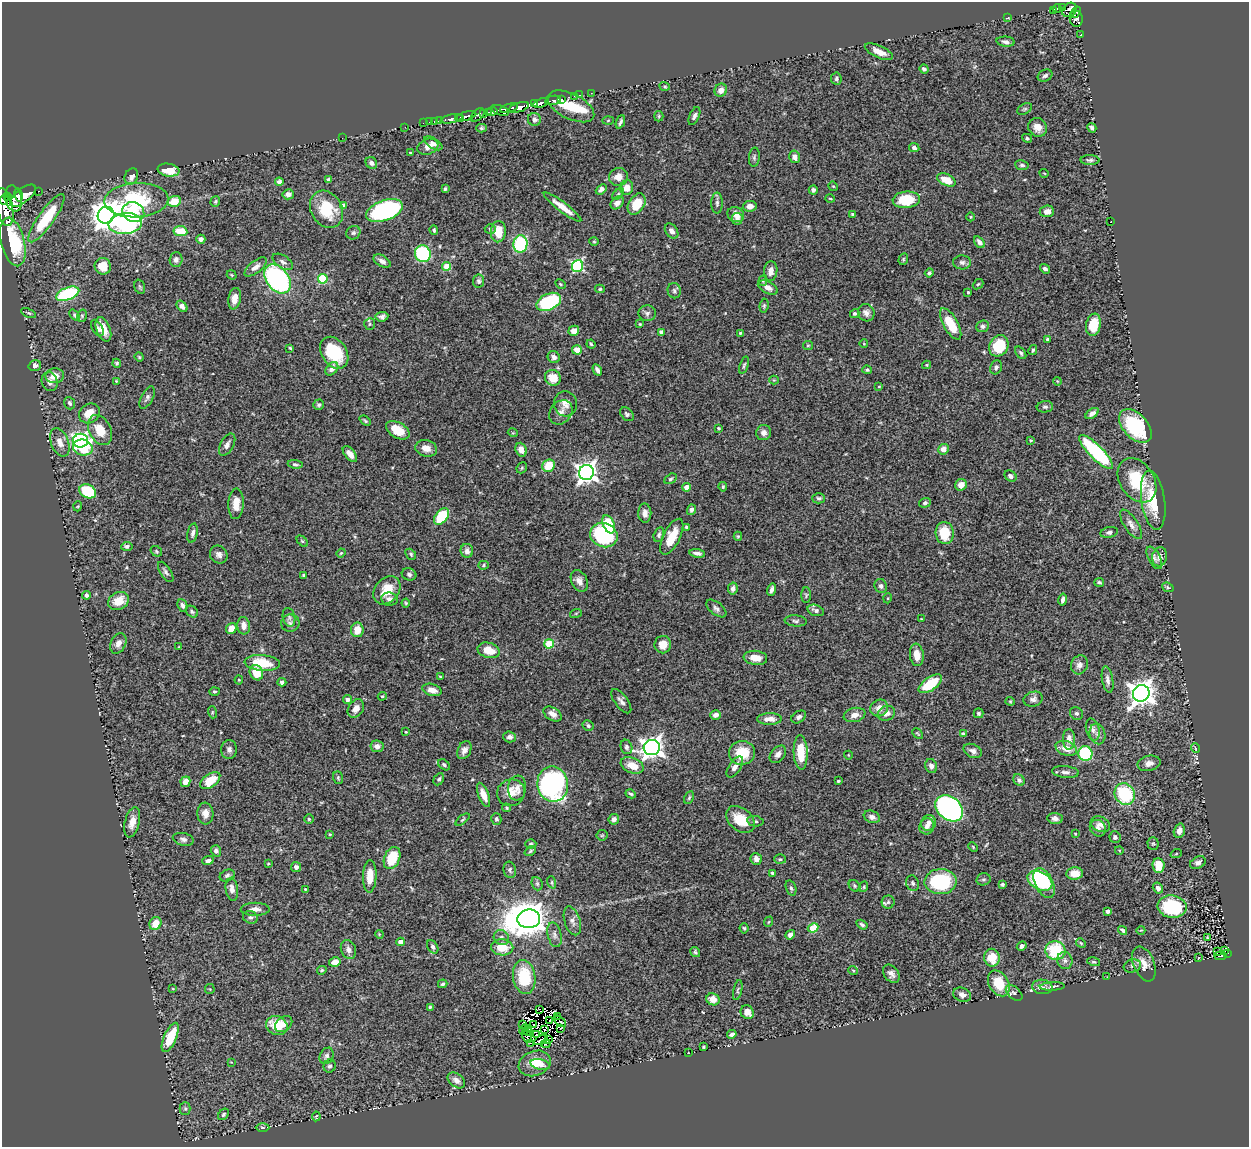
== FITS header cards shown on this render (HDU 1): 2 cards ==
NAXIS1  =                 1247
NAXIS2  =                 1145

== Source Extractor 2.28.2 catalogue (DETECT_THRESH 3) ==
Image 1247 x 1145 px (HDU 1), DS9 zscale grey, 1 PNG px = 1 image px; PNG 1251 x 1149 px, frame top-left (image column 1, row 1145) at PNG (2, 2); each listed source drawn as its Kron ellipse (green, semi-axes under 4 px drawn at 4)
Background 0.559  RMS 0.034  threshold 0.102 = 3 sigma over >= 5 px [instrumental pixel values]
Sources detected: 513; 9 with non-positive FLUX_AUTO (blend fragments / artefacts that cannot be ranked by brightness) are neither listed nor drawn; of the other 504, the 500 brightest by FLUX_AUTO listed and drawn (4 fainter detections omitted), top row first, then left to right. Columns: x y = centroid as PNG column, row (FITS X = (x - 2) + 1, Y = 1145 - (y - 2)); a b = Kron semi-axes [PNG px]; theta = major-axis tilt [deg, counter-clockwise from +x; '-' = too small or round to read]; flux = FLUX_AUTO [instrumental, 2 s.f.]
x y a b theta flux
1063 7 3 3 - 45
1057 9 4 3 - 62
1069 10 8 6 41 320
1054 11 4 3 - 47
1075 12 6 4 52 60
1008 18 4 2 - 1.4
1076 19 8 6 -81 89
1081 34 3 2 - 2.8
1006 42 9 5 -6 7.1
879 52 15 6 -24 24
924 69 5 4 - 5.3
1045 76 8 5 25 5.7
836 79 6 5 - 4.8
665 86 5 4 - 3
721 90 6 6 - 16
591 93 3 2 - 4.7
580 95 3 2 - 17
574 96 3 2 - 20
561 99 3 2 - 45
553 100 8 3 12 130
541 103 8 4 18 780
535 104 4 3 - 1500
571 106 25 12 -26 160
519 107 10 4 17 1100
509 108 9 3 16 340
1025 109 8 5 27 4.1
500 110 9 4 -21 250
492 111 5 3 - 140
488 112 3 2 - 110
484 114 4 3 - 110
478 115 8 5 40 130
466 116 11 3 15 640
659 116 5 4 - 3.3
694 116 9 5 66 6.6
461 118 3 2 - 280
452 119 11 3 12 420
534 119 6 6 - 8
608 120 5 3 - 2.4
434 121 3 2 - 21
439 121 3 3 - 48
429 122 2 2 - 12
620 122 7 3 68 5.5
423 123 2 2 - 9.2
405 127 2 2 - 7.2
1037 127 10 8 -48 22
481 128 5 4 - 3.8
1092 128 5 4 - 4.9
342 138 2 2 - 33
1027 138 5 4 - 3.7
433 143 10 5 -32 8.1
428 147 11 7 19 16
914 148 5 4 - 6.2
410 153 3 2 - 2.2
754 157 9 5 85 4.5
795 157 6 5 - 11
1090 160 9 5 -1 5.4
371 163 6 5 - 7.1
1022 165 7 5 -9 4.9
169 170 11 6 -9 44
1044 173 4 3 - 1.8
131 177 8 6 69 12
619 177 9 9 - 21
329 180 4 4 - 6.7
946 180 10 5 -24 36
279 182 4 4 - 12
833 186 5 4 - 2.3
627 188 7 6 - 22
445 189 4 3 - 3.9
601 189 6 4 42 8.8
813 190 4 4 - 5.7
38 191 3 2 - 25
288 194 5 5 - 12
618 194 7 4 45 3.6
18 195 6 3 -78 530
8 196 3 2 - 240
23 196 15 7 38 1600
13 198 13 8 -79 780
830 198 4 3 - 1.9
4 199 5 4 - 340
136 200 32 17 3 190
906 200 13 8 5 76
174 201 7 5 16 44
215 201 5 5 - 3.4
617 203 7 5 43 11
717 203 10 5 -90 6.7
637 204 11 7 58 56
344 206 4 4 - 17
750 206 7 5 9 11
5 207 19 8 -78 1900
562 207 23 5 -37 29
326 209 20 15 -60 84
384 211 19 10 20 440
1047 211 7 6 - 14
133 212 11 9 -24 84
736 214 8 7 - 15
853 214 4 3 - 6.5
106 215 8 8 - 3300
971 217 4 3 - 1.9
46 218 29 8 54 130
737 219 6 5 - 7.7
1111 222 3 2 - 2.3
125 224 17 10 5 320
490 229 5 4 - 3.9
434 230 5 4 - 3.5
180 231 7 5 -8 56
672 231 8 5 -53 10
498 232 10 7 85 39
353 233 7 6 - 5
201 239 4 4 - 9
594 241 4 4 - 2.5
13 242 25 11 -76 160
979 242 6 4 -54 10
520 244 8 7 - 150
423 254 8 8 - 210
176 259 7 6 - 8.6
903 259 6 4 71 3.1
382 261 9 5 -29 11
283 262 11 6 -33 8.9
962 262 9 7 -2 7.7
103 266 8 8 - 40
447 266 4 4 - 51
577 266 6 5 - 300
256 267 13 6 39 14
1045 269 5 4 - 6.9
771 271 10 6 82 14
929 273 4 4 - 4
232 275 5 4 - 2.6
277 279 16 11 -52 450
323 279 5 5 - 140
763 280 5 4 - 3.8
479 281 7 5 81 4.8
560 284 6 4 -29 3
978 284 6 4 41 3.2
140 287 7 5 -72 3.6
768 287 11 6 -26 13
600 289 5 4 - 3.3
674 291 8 6 -77 5.5
968 292 3 3 - 2.7
68 294 12 6 21 190
235 299 11 6 80 26
549 302 13 8 25 200
182 306 6 4 -50 8
764 306 7 4 83 3.8
28 313 8 4 -24 3.9
647 313 8 8 - 7.7
866 313 9 8 - 10
855 314 5 4 - 4.3
74 315 6 4 -53 4
82 316 6 5 - 3.6
382 317 6 4 6 6.6
370 324 6 5 - 3.8
640 324 4 3 - 2.1
951 324 17 7 -60 64
1093 325 11 7 79 52
983 326 6 5 - 5.3
97 328 9 5 -59 7.2
103 329 13 7 -69 27
574 331 5 5 - 19
661 332 4 4 - 8.1
740 333 4 4 - 2.7
1048 340 4 4 - 6.8
591 344 4 3 - 2.5
864 344 4 3 - 1.5
808 345 5 4 - 2.9
999 346 11 9 58 95
290 348 4 3 - 2.6
577 350 5 4 - 23
1033 350 5 3 - 3.9
334 353 17 12 -56 110
1021 353 7 4 -53 4.2
139 357 4 3 - 2.5
554 357 6 5 - 9.8
117 363 4 4 - 3.6
35 365 6 5 - 7.6
744 365 9 4 72 3.9
927 365 4 4 - 2.3
996 367 7 5 67 6.7
332 369 7 5 48 10
597 370 6 3 -60 6.7
867 370 5 4 - 3.5
55 376 9 7 4 26
553 378 8 7 - 39
774 380 4 4 - 2.4
116 381 4 3 - 1.8
1057 381 4 3 - 1.9
50 382 9 7 -71 12
879 386 4 2 - 1.6
147 397 12 6 63 7
70 403 6 5 - 5.3
565 404 12 11 - 17
319 405 5 5 - 4.2
1045 407 8 5 7 5.4
561 412 13 10 50 16
89 413 11 9 38 32
627 414 8 5 -45 5.4
1092 414 7 4 35 11
365 421 6 4 -40 3.5
1135 426 20 12 -47 180
718 428 3 3 - 2.8
100 430 16 11 -63 42
398 430 13 7 -30 40
513 433 5 3 - 1.9
764 433 7 7 - 9.7
1031 440 4 4 - 2.7
80 441 8 7 - 550
60 442 15 8 -68 19
227 445 12 6 61 9.9
83 448 10 8 -16 64
426 448 11 8 -16 20
943 449 5 5 - 16
521 450 7 5 -70 18
1096 452 23 7 -45 250
350 454 9 5 -51 20
295 464 7 3 -8 3.9
549 466 6 6 - 52
522 468 6 4 47 2.9
586 472 7 7 - 1400
1010 476 6 5 - 8
670 479 7 4 32 4
1137 480 24 17 -57 95
961 485 6 5 - 18
687 487 4 4 - 31
723 487 5 3 - 3
88 491 9 6 -30 110
819 498 6 5 - 4.8
1153 500 30 11 -82 86
925 503 6 4 20 5.5
236 504 15 7 87 27
78 506 5 3 - 1.9
691 510 5 4 - 7.1
645 513 9 6 -88 12
441 516 9 6 51 96
609 524 9 5 -66 81
1131 524 17 7 -56 14
687 527 4 3 - 3.5
1109 532 9 5 11 6.4
193 533 10 5 78 7.9
945 533 11 9 -87 59
604 535 14 12 -22 250
659 535 7 5 74 5.6
738 536 4 4 - 2.9
672 537 19 8 64 44
302 541 7 4 -45 3.7
127 546 5 4 - 5.2
156 551 6 5 - 3.5
467 551 7 6 - 11
341 553 4 3 - 2.6
697 553 8 3 -8 7.8
219 554 9 8 - 10
411 554 6 4 -48 4
1160 557 9 7 79 11
1154 558 12 6 -63 7.4
484 565 5 4 - 3
166 572 11 5 -57 6.9
409 574 7 6 - 6
304 575 3 3 - 3.4
579 581 11 8 -63 15
1099 582 5 3 - 4.1
881 586 7 6 - 7.8
1168 587 6 4 -23 3.7
733 588 6 5 - 8.3
387 590 15 11 49 50
772 590 6 3 74 7.9
86 595 4 4 - 5.4
806 595 8 5 89 3.8
888 598 5 3 - 2
389 599 8 6 -9 8.5
1063 600 6 3 79 7
118 601 11 8 25 33
406 603 4 4 - 2.5
182 605 6 4 -65 7.5
716 608 12 6 -39 7.9
816 610 8 5 -18 8.9
192 612 7 5 -43 4.4
576 613 6 4 19 2.5
289 617 9 6 -78 7.1
921 619 3 2 - 1.6
796 621 11 5 -5 5.9
290 623 9 8 - 8.4
244 626 9 6 -84 17
231 628 6 5 - 24
357 630 7 6 - 29
118 643 11 7 65 14
549 644 5 4 - 93
663 645 8 8 - 25
179 647 2 2 - 1.7
489 650 11 7 -16 39
917 655 11 7 -83 26
755 658 12 7 -6 23
262 663 18 8 -5 71
1079 665 9 8 - 12
256 673 8 6 -62 46
440 677 3 2 - 1.9
239 680 4 4 - 2.1
1108 680 13 5 -80 10
282 682 4 4 - 7
930 684 13 6 35 80
432 690 10 6 -16 16
214 692 5 4 - 3.3
1141 693 8 8 - 2300
382 696 4 3 - 2.7
1033 699 10 7 17 8.5
347 700 4 4 - 6.9
621 701 14 6 -53 11
1010 701 4 4 - 2.4
356 708 10 7 56 16
879 708 9 8 - 18
212 712 6 4 -73 2.9
886 713 9 7 21 13
978 713 5 5 - 4
1076 713 7 6 - 5.3
552 714 10 6 -32 15
715 715 5 4 - 11
854 715 11 7 12 16
799 717 8 5 34 6.4
769 719 12 6 1 16
588 726 6 5 - 5.2
1093 729 11 6 -73 10
406 732 3 3 - 1.9
918 734 6 3 -45 2.3
963 734 4 4 - 6.1
1097 734 10 7 -75 11
510 737 6 5 - 8.4
1069 739 10 6 89 16
377 746 6 6 - 12
626 747 7 5 -71 6
652 747 8 7 - 1600
1066 748 11 7 -19 25
1195 748 5 3 - 2.2
229 749 9 8 - 8.2
464 750 9 6 65 12
973 751 9 6 -26 9.8
801 752 17 7 -88 61
742 753 13 12 - 56
1085 753 7 7 - 180
778 754 10 6 49 11
848 755 4 3 - 1.6
1149 763 11 7 13 14
444 765 7 4 -39 4
632 765 12 7 -22 33
931 766 7 6 - 11
735 767 12 6 56 14
1065 772 13 6 -5 9.4
338 778 6 5 - 3.6
439 779 6 4 61 4.4
1019 780 6 5 - 5.4
210 781 11 6 36 46
838 781 3 3 - 3.1
185 782 5 4 - 15
553 784 18 15 -80 550
517 788 12 9 83 13
511 793 14 13 - 31
631 794 5 3 - 3.8
1125 794 11 10 - 140
483 795 13 5 -69 21
689 798 7 4 64 3.8
506 808 4 4 - 2.7
949 808 15 11 -40 770
205 813 11 8 -85 18
872 817 8 6 -21 9.5
1055 818 7 5 -6 9.5
309 819 5 5 - 3.5
496 819 6 5 - 5.2
614 819 5 5 - 9.9
740 819 16 11 -40 51
462 820 8 3 40 3.3
755 821 8 5 -9 5.1
132 822 15 7 76 21
928 823 8 7 - 12
1100 824 10 7 -24 11
927 826 8 7 - 11
1098 828 9 7 -50 9.8
1179 831 7 5 73 13
330 834 3 3 - 1.9
1075 834 3 2 - 2.2
602 835 6 5 - 3
1115 837 6 5 - 6.8
183 839 10 6 -13 8
531 844 5 4 - 3.1
1153 844 6 5 - 3.7
973 847 5 3 - 2.1
1119 850 4 3 - 1.6
216 851 6 5 - 6.7
530 851 6 4 37 3.3
1176 854 6 3 19 1.9
392 858 11 7 67 76
756 859 6 5 - 13
780 859 6 5 - 3.7
208 861 6 4 19 7.9
268 863 3 2 - 1.7
1198 863 8 5 28 8.6
1158 866 7 6 - 38
296 867 5 5 - 8
510 870 8 6 -78 5.2
772 873 3 3 - 5
1075 873 8 6 5 26
227 875 8 5 22 5.7
370 876 16 6 88 38
983 879 7 6 - 4.9
1040 881 13 8 -29 170
552 882 6 4 -72 3.3
940 882 16 12 2 190
913 883 8 6 -72 6.2
1044 883 16 9 -65 140
537 884 7 5 -69 4.3
1002 884 4 4 - 3.4
854 886 6 5 - 3.9
864 887 5 4 - 2.9
791 888 8 5 -74 4.8
1158 888 6 5 - 8.2
232 889 11 6 -81 14
305 889 3 2 - 1.7
888 902 6 6 - 5
1172 907 14 11 -10 150
255 909 14 6 0 14
1108 911 4 3 - 9.9
250 917 7 6 - 5.7
529 919 11 9 7 4900
572 921 15 7 -73 13
768 922 5 3 - 2.4
155 923 7 5 62 35
862 925 6 4 -34 4.9
744 928 5 4 - 3.3
813 928 5 4 - 92
1123 930 5 2 - 4
1141 930 4 3 - 1.9
379 934 4 3 - 2
555 935 12 7 -77 10
790 935 5 4 - 11
501 937 8 7 - 8.8
1207 937 3 2 - 1.5
401 942 4 4 - 21
1081 943 5 4 - 3.2
1022 946 5 4 - 6.7
433 947 7 5 -56 6.5
502 947 11 8 -2 43
348 949 10 7 -70 11
1055 950 10 9 - 120
1224 950 4 3 - 50
695 952 5 4 - 3.7
1217 952 3 2 - 3.7
1228 953 3 2 - 15
1221 956 6 2 4 20
992 958 9 7 -79 46
1198 958 3 2 - 1.7
1065 960 8 7 - 8.6
335 962 6 4 14 16
1094 962 7 4 -16 3.4
1144 964 18 10 -68 24
1132 966 9 6 15 7.6
322 970 5 4 - 3.4
853 970 5 3 - 2.3
891 974 10 7 -52 12
524 977 17 11 -81 110
1107 977 2 2 - 1.8
999 983 14 10 -60 70
443 984 5 4 - 4
1052 986 12 3 3 5.6
1042 987 10 7 -8 9.3
173 989 4 2 - 1.4
210 989 5 5 - 2.5
738 990 10 4 77 4.2
1014 993 10 6 -41 7.1
962 995 9 7 -19 12
713 999 7 6 - 23
430 1007 3 3 - 3
540 1009 3 2 - 1.7
747 1012 7 6 - 16
558 1016 3 2 - 2.3
550 1020 3 2 - 2.3
560 1021 7 2 -42 14
284 1024 10 7 38 14
277 1025 11 9 -28 55
522 1025 3 2 - 2.9
533 1025 3 2 - 1.4
528 1029 2 2 - 3.2
560 1029 3 2 - 2.8
524 1030 6 3 61 9
544 1030 3 2 - 1.3
528 1032 4 2 - 1
732 1034 5 3 - 6.5
536 1035 2 2 - 7.6
170 1037 16 6 66 70
527 1037 7 3 -63 2.9
548 1039 3 2 - 2.4
541 1040 8 3 26 6.7
530 1043 4 2 - 3.4
546 1044 5 3 - 12
703 1047 3 2 - 2.3
688 1053 2 2 - 1.2
327 1056 8 6 58 7.3
231 1062 3 3 - 1.6
535 1063 16 12 21 42
540 1064 10 5 -14 11
330 1066 7 6 - 6.4
456 1080 10 6 -37 11
185 1108 6 5 - 4.5
223 1114 6 4 48 4.4
316 1116 5 3 - 2.2
263 1128 7 3 -1 3.5
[4 fainter detections neither listed nor drawn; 9 non-positive-flux detections neither listed nor drawn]